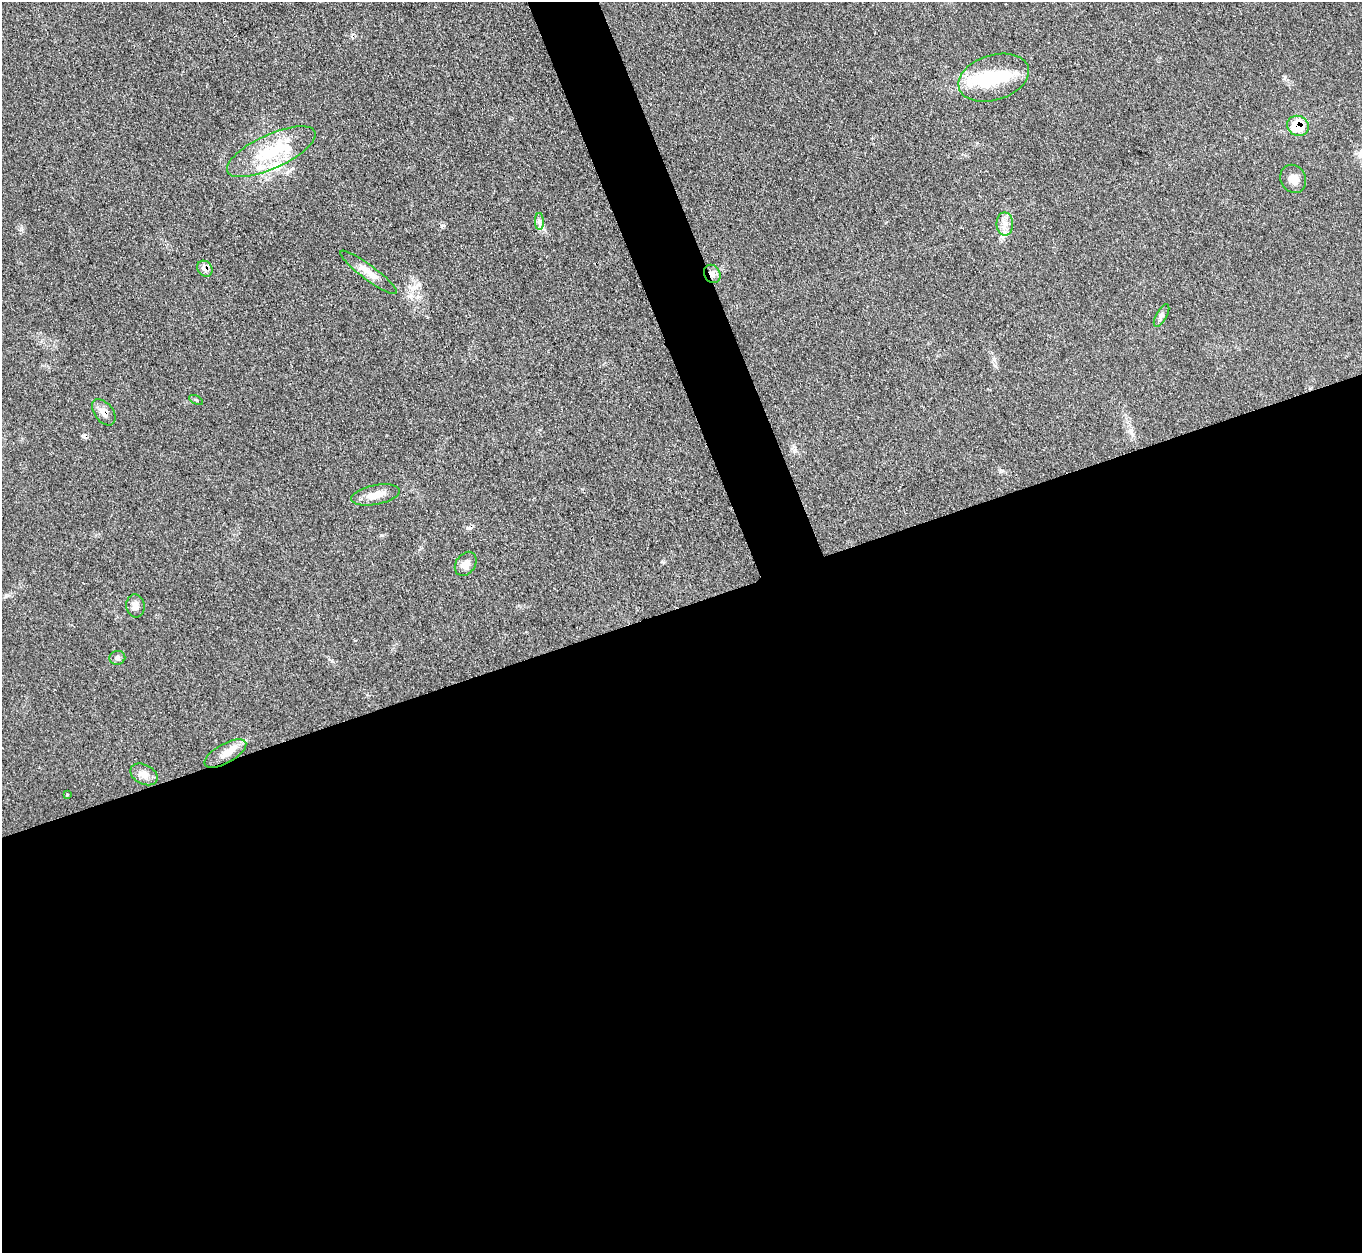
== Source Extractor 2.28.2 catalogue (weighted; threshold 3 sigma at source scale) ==
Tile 15 of 4 x 4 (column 3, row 4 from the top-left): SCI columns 2730-4089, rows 155-1405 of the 5457 x 5441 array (HDU 1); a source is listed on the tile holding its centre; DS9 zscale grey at full resolution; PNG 1364 x 1255 px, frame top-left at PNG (2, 2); each listed source drawn as its Kron ellipse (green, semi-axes under 4 px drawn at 4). Shown black and unused: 54% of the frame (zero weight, under 3 of 4 exposures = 1% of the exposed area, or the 3 px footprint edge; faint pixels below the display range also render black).
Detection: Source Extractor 2.28.2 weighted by HDU 2 'WHT'; one run over the whole footprint, this tile lists its part. Background 0.153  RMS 0.0075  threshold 0.0336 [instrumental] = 3 sigma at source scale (4.5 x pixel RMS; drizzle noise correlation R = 1.50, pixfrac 1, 0.05/0.05 arcsec/px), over >= 5 px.
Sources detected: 26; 2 inside a brighter object's white glare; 2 cosmic-ray / hot-pixel residue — neither listed nor drawn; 3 inside a brighter listed object's ellipse — not listed separately; the other 19 listed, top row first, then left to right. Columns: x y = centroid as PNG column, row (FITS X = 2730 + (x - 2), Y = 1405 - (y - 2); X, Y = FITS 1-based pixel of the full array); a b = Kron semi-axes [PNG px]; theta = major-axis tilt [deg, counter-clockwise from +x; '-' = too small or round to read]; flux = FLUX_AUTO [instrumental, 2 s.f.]
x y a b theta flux
994 78 36 22 17 41
1298 126 11 10 - 18
271 152 48 17 25 43
1293 179 14 12 -60 6.5
539 221 8 4 -89 2.2
1005 224 11 8 -89 5.4
205 269 8 7 - 4.6
369 272 35 7 -37 8.5
712 274 9 7 -59 4.6
1161 316 12 5 60 2.4
196 400 7 3 -31 0.77
104 412 15 9 -52 5.3
375 495 25 9 11 9.1
466 564 13 9 54 5.7
135 606 11 9 -83 4
117 658 8 7 - 2.1
225 754 23 9 29 9.1
144 774 14 9 -27 5.5
67 794 3 2 - 0.69
Overlapping masked pixels (flux is a lower limit): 4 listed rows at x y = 1298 126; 205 269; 712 274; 104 412
Unlisted compact peaks at least as high as the median listed source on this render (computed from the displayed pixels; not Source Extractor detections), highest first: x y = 419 284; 443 225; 381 535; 993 359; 1285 77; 409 296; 21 230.